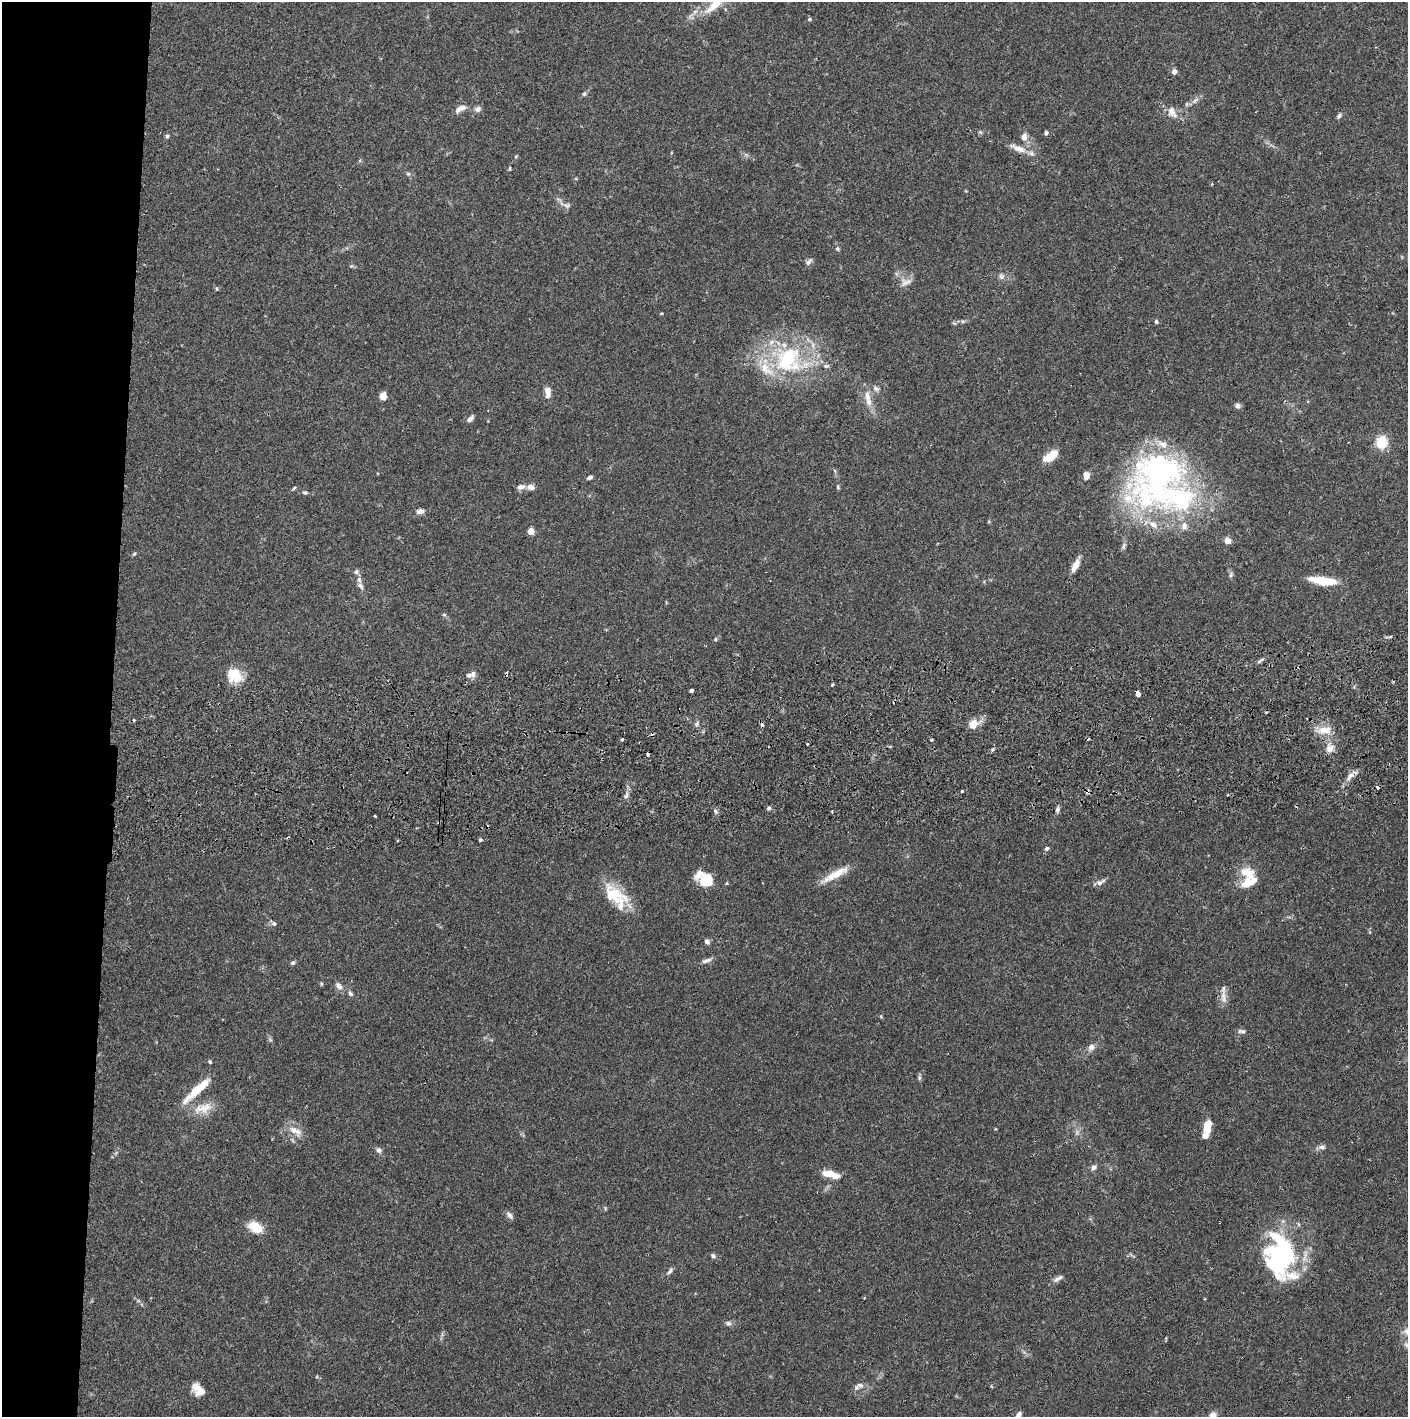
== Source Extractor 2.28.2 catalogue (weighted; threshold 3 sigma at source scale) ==
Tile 4 of 3 x 3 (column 1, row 2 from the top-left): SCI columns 4-1409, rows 1471-2885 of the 4229 x 4358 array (HDU 1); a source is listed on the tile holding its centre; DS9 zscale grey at full resolution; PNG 1410 x 1419 px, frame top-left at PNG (2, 2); no overlay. Shown black and unused: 8% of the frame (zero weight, under 2 of 3 exposures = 3% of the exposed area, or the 3 px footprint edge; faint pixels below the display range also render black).
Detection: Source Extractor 2.28.2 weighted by HDU 2 'WHT'; one run over the whole footprint, this tile lists its part. Background 0.0678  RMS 0.0049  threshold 0.0219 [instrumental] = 3 sigma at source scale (4.5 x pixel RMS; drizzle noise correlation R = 1.50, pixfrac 1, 0.05/0.05 arcsec/px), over >= 5 px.
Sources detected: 149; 1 too faint to see at this stretch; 1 inside a brighter object's white glare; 10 cosmic-ray / hot-pixel residue — not listed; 21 inside a brighter listed object's ellipse — not listed separately; the other 116 listed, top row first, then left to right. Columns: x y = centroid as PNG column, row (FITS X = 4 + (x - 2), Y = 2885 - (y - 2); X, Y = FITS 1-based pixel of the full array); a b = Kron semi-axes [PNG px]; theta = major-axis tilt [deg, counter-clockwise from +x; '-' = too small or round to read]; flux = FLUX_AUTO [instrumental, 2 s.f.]
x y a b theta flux
714 5 35 10 40 11
725 9 5 3 - 0.55
809 19 5 4 - 0.73
1174 72 6 5 - 2
584 94 6 5 - 0.82
1195 100 11 5 41 1.9
460 109 16 7 28 3
478 109 9 7 30 1.9
1171 111 14 10 -79 3.9
1339 116 7 5 41 1.2
1046 133 5 5 - 0.89
167 136 5 5 - 0.79
1024 137 9 7 84 2.9
1018 148 24 7 -23 5.3
510 168 5 4 - 0.54
408 174 6 5 - 0.92
576 179 5 3 - 0.44
567 205 9 6 9 1.4
837 249 6 5 - 0.8
809 261 11 5 49 1.5
351 266 5 4 - 0.64
1001 276 9 8 - 1.7
906 282 17 10 13 3.6
216 289 5 3 - 0.49
661 313 5 3 - 0.42
963 321 6 4 18 0.87
1156 322 5 4 - 1
789 360 50 41 -16 53
876 389 10 7 -25 1.8
548 392 14 7 -88 3.9
383 396 7 6 - 4.3
867 397 18 8 -86 5
1238 406 8 6 -28 1.6
470 419 9 5 43 1.9
1382 442 12 11 - 11
1048 457 15 10 37 6.1
835 471 6 4 -71 0.68
1086 475 9 7 -89 3.2
1161 475 82 61 50 160
590 477 6 4 23 1.2
531 487 10 7 -7 2.3
838 487 6 4 -89 0.63
294 488 6 4 45 0.61
305 492 8 5 5 1
420 511 9 6 8 2.4
531 531 4 4 - 8.7
1227 540 7 6 - 3.2
134 554 5 5 - 0.66
1075 565 16 6 62 5.2
1231 575 8 5 82 1
359 580 9 6 -78 1.7
1322 580 27 9 -8 13
444 615 6 4 -1 0.6
715 639 5 4 - 0.76
1260 661 13 2 41 0.92
231 674 29 14 -38 10
469 675 8 6 24 1.6
832 685 3 3 - 1.7
691 690 4 3 - 8.3
1138 694 5 4 - 5.5
973 724 11 9 50 5.8
1325 730 19 10 1 6.4
622 739 3 3 - 1.3
931 740 4 3 - 0.56
993 749 5 4 - 0.71
1330 749 11 9 50 3.8
1350 776 16 6 56 3
1378 787 3 3 - 2
962 791 3 3 - 1.5
626 796 11 4 63 1.6
769 808 5 5 - 1.1
1057 810 7 5 66 1.3
716 811 7 5 -56 1.1
375 816 3 3 - 0.61
480 840 5 3 - 0.66
1047 848 4 3 - 2.5
1247 873 19 13 -16 8.8
835 874 37 8 29 9
706 881 16 13 -11 13
1100 882 12 6 27 2.2
727 883 5 3 - 0.45
1248 883 19 9 30 9
614 895 35 19 -35 18
274 924 8 6 -42 1.1
707 942 7 6 - 1.5
706 961 15 5 17 2
293 963 6 5 - 0.88
321 983 6 4 -83 0.62
339 986 10 7 -46 2.2
350 994 7 5 -45 1.1
1223 997 19 8 -85 3.6
881 1016 5 3 - 0.44
1242 1031 10 5 -7 1.5
270 1039 6 4 -20 0.66
1091 1047 11 7 51 2.4
210 1062 5 4 - 0.69
919 1078 7 5 -72 0.88
195 1091 35 9 46 12
203 1108 30 13 16 8.6
1207 1126 15 8 73 6.8
295 1131 23 10 -33 5.4
1322 1147 10 5 4 1.7
378 1150 8 6 -32 1.8
1093 1167 7 7 - 1.5
828 1173 19 7 -9 5.7
605 1208 6 3 -73 0.53
509 1215 11 5 -50 1.6
255 1227 17 11 -31 8.6
713 1256 7 5 -31 1.2
1281 1257 41 36 73 64
670 1271 11 5 53 1.3
1056 1279 8 7 - 1.6
728 1323 8 6 -23 1.3
860 1385 11 8 2 2.5
199 1390 14 9 -40 6.6
1212 1416 11 8 51 3.3
Overlapping masked pixels (flux is a lower limit): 3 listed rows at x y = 1138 694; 1350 776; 1378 787
Isophote crosses this tile's border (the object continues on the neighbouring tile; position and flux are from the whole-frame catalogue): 2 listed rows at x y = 714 5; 1212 1416